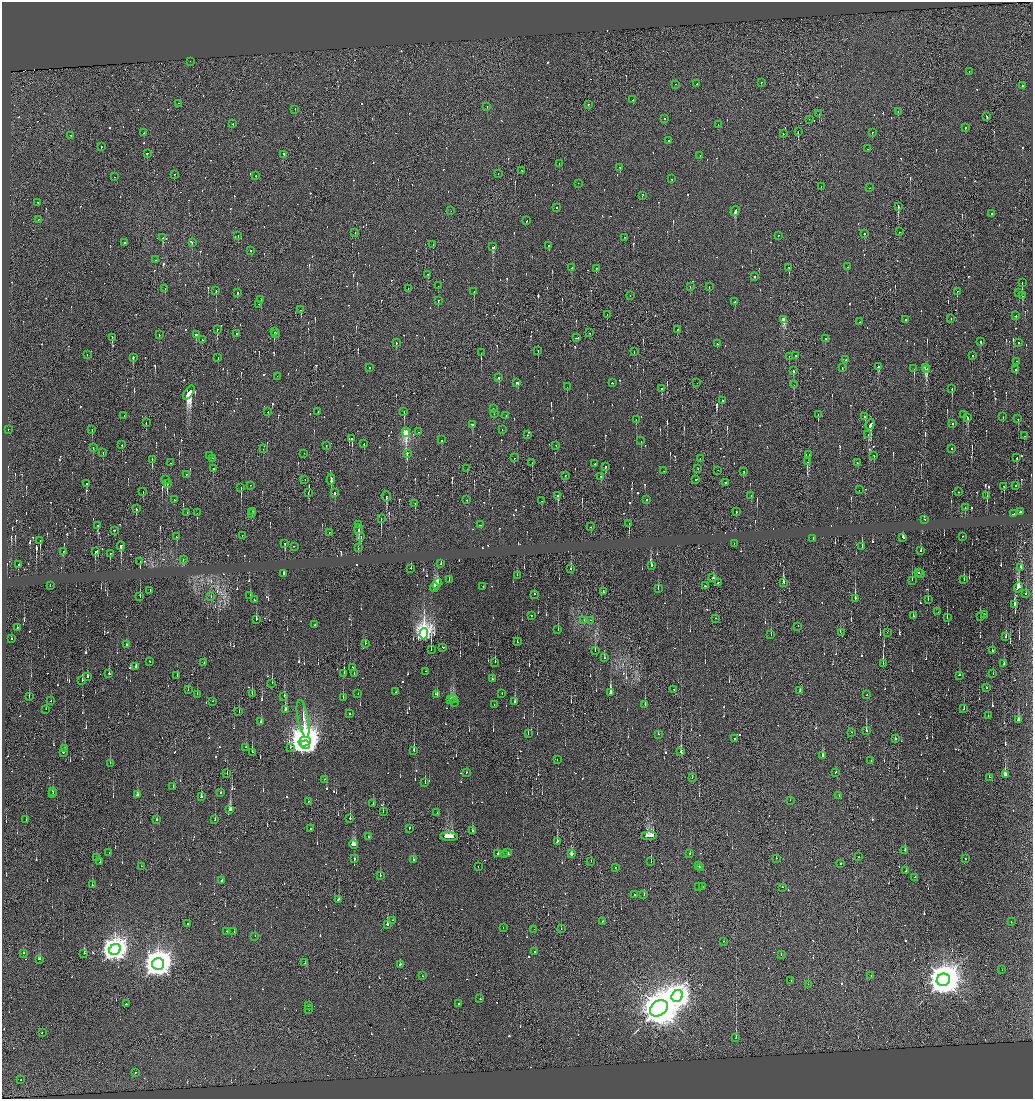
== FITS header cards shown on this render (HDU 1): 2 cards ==
NAXIS1  =                 2062
NAXIS2  =                 2193

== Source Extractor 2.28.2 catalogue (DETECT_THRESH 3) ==
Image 2062 x 2193 px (HDU 1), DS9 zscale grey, zoomed out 1/2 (1 PNG px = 2 x 2 image px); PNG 1035 x 1101 px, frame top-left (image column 2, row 2193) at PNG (2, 2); each listed source drawn as its Kron ellipse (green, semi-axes under 4 px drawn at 4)
Background 0.0105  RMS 0.45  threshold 1.36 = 3 sigma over >= 5 px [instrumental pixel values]
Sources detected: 1561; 228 cannot appear on this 1/2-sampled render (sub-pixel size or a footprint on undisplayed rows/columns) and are neither listed nor drawn; of the other 1333, the 500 brightest by FLUX_AUTO listed and drawn (833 fainter detections omitted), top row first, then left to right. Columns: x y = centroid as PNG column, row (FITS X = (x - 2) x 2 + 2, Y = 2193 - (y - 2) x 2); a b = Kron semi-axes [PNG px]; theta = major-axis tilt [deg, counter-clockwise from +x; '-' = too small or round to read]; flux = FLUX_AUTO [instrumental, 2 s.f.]
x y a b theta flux
190 61 2 2 - 1900
969 72 2 2 - 690
761 82 2 1 - 4700
675 84 2 2 - 820
697 84 2 2 - 2600
1022 86 2 2 - 2400
633 100 2 1 - 5600
178 103 2 1 - 3100
588 105 2 1 - 2600
487 106 2 2 - 1200
295 109 2 2 - 1600
898 111 2 1 - 730
819 114 2 1 - 1600
987 116 2 2 - 1400
665 118 2 2 - 1100
809 119 2 1 - 660
233 124 2 1 - 3700
718 125 2 1 - 860
965 128 2 2 - 1300
798 132 3 1 - 2100
872 132 2 1 - 760
144 133 2 1 - 2500
783 133 2 1 - 1200
71 135 2 2 - 1700
669 140 2 2 - 4900
101 147 2 2 - 1100
868 149 2 2 - 1300
147 153 2 2 - 1900
284 154 3 1 - 5300
700 155 2 1 - 1300
559 163 2 1 - 1100
620 167 2 2 - 1400
522 171 2 1 - 1100
174 174 2 2 - 1200
498 174 2 1 - 930
256 176 2 2 - 1200
114 177 2 2 - 670
672 179 2 2 - 650
578 183 2 2 - 690
821 187 2 1 - 890
870 188 2 1 - 890
642 196 2 1 - 1600
38 202 2 1 - 3300
898 206 2 1 - 4200
557 207 2 2 - 850
451 211 2 1 - 1800
735 211 5 2 - 3500
992 213 2 2 - 1700
38 219 2 1 - 1200
526 221 2 1 - 2100
899 232 2 1 - 1800
355 233 2 1 - 1500
865 233 2 2 - 6900
238 235 2 1 - 750
778 235 2 1 - 770
625 237 2 1 - 820
163 238 4 2 - 2200
124 242 2 2 - 5600
192 243 2 2 - 1100
433 244 2 1 - 1700
549 246 2 2 - 4000
493 247 3 2 - 1100
251 250 2 2 - 740
155 260 2 1 - 1400
572 267 2 2 - 630
789 267 2 1 - 1200
847 267 2 2 - 1500
596 268 2 2 - 1800
428 274 2 2 - 700
754 276 2 2 - 1200
1022 283 2 2 - 4000
438 286 2 2 - 1000
690 286 2 2 - 1000
709 287 2 2 - 660
408 288 2 2 - 1100
165 289 2 2 - 650
216 291 2 2 - 2600
474 291 2 2 - 3500
957 291 2 2 - 850
238 292 2 2 - 1500
1019 292 2 2 - 660
630 295 2 1 - 1500
1022 296 2 2 - 2500
261 300 2 2 - 710
438 300 2 2 - 650
735 302 2 2 - 1000
259 304 2 1 - 940
301 310 2 1 - 2300
607 314 2 1 - 1300
1016 315 2 2 - 1100
951 318 2 1 - 990
783 319 3 2 - 5400
905 319 2 2 - 5900
860 322 2 2 - 1400
217 329 2 1 - 4800
678 329 2 1 - 2500
274 332 2 1 - 1400
589 333 2 1 - 780
196 334 2 2 - 810
236 334 2 2 - 1500
276 334 2 1 - 1300
159 335 2 1 - 700
112 337 2 1 - 860
576 338 3 1 - 2700
825 339 2 2 - 630
202 340 2 1 - 2600
980 342 2 1 - 3700
1018 342 2 1 - 3600
396 343 2 2 - 750
717 344 2 2 - 740
538 350 2 2 - 720
634 352 2 2 - 750
481 353 3 2 - 2500
87 354 2 2 - 940
795 355 2 1 - 2300
972 355 2 2 - 2900
789 356 2 1 - 670
133 357 3 2 - 660
218 357 2 1 - 820
846 359 2 2 - 2200
1016 361 2 2 - 840
842 367 2 2 - 1100
878 367 3 1 - 2000
925 367 2 1 - 1500
369 368 2 2 - 630
914 369 2 2 - 2300
927 369 4 2 - 4500
1016 369 2 2 - 900
793 371 2 1 - 21000
277 376 2 2 - 880
499 377 2 2 - 970
517 383 3 2 - 1300
612 383 2 1 - 1000
697 383 2 1 - 2100
794 385 2 1 - 1500
567 387 2 1 - 1100
662 388 2 2 - 3100
952 389 3 2 - 950
189 392 8 3 54 50000
722 401 2 2 - 970
493 409 2 1 - 850
268 412 2 1 - 1100
318 412 2 1 - 2300
404 412 2 1 - 1200
494 413 2 2 - 640
818 415 3 2 - 650
963 415 2 1 - 7200
124 416 2 2 - 790
506 416 2 2 - 970
865 417 2 2 - 1000
968 417 3 2 - 1100
1003 417 2 1 - 810
636 419 2 2 - 2000
1018 419 2 1 - 2300
146 422 2 1 - 810
953 423 2 2 - 1100
472 424 2 2 - 3700
870 424 5 3 - 3000
8 429 2 2 - 1400
92 429 3 2 - 1000
502 429 2 2 - 1300
406 432 4 2 - 13000
419 432 2 2 - 1600
868 434 3 1 - 1700
527 435 2 2 - 2400
1024 436 2 2 - 1700
352 438 2 2 - 3600
441 440 2 2 - 1000
641 441 2 2 - 860
364 443 2 1 - 1800
122 445 2 2 - 6600
326 445 2 1 - 710
556 445 2 1 - 1900
93 447 2 1 - 960
263 449 2 1 - 640
951 449 2 1 - 640
103 452 2 2 - 860
304 453 2 1 - 660
407 453 3 2 - 840
209 455 2 2 - 1400
809 455 2 2 - 1700
874 456 3 2 - 1000
213 458 2 1 - 850
514 458 2 1 - 1600
700 458 3 1 - 1400
1017 458 2 2 - 1500
152 459 3 2 - 4400
807 462 3 2 - 2100
857 462 2 1 - 660
170 463 2 1 - 810
532 463 2 1 - 1100
594 464 2 1 - 960
605 467 2 2 - 1800
213 469 2 2 - 1400
467 469 2 1 - 1700
698 469 2 1 - 1500
718 470 2 1 - 1500
664 471 2 2 - 960
744 471 2 2 - 820
186 474 2 1 - 1800
566 475 2 1 - 990
601 476 4 1 - 990
165 479 2 1 - 3400
305 479 2 1 - 1500
331 479 5 2 - 17000
696 479 3 2 - 2700
86 483 2 2 - 1500
167 483 2 2 - 1600
725 483 2 2 - 940
250 485 2 2 - 740
1004 486 2 2 - 660
1015 486 2 1 - 2500
241 488 3 2 - 2100
859 490 2 1 - 680
143 492 3 1 - 2600
308 492 2 2 - 1600
958 492 2 1 - 860
335 493 2 2 - 6500
386 496 5 2 - 1100
558 496 2 2 - 4000
751 496 2 2 - 880
987 496 3 2 - 920
174 499 2 2 - 1300
647 499 2 2 - 860
467 500 2 1 - 670
542 501 2 2 - 770
415 503 2 1 - 670
136 508 3 2 - 820
965 508 2 1 - 950
252 511 2 1 - 820
1021 511 3 2 - 2000
736 512 2 2 - 930
187 513 2 1 - 660
197 513 3 1 - 710
252 514 2 1 - 670
1014 514 3 2 - 1700
381 518 3 1 - 1900
924 519 2 2 - 980
359 524 2 1 - 1400
629 524 2 2 - 2300
98 525 2 2 - 1300
480 525 2 2 - 1100
591 527 2 1 - 680
358 529 5 2 - 1500
114 530 2 2 - 1800
329 533 2 1 - 860
242 535 2 1 - 1000
962 536 2 1 - 1500
176 537 3 2 - 1200
361 537 2 1 - 1300
903 537 3 2 - 1400
813 539 2 2 - 5600
40 541 2 2 - 720
285 543 3 2 - 1900
734 543 2 1 - 890
121 546 4 2 - 2300
294 546 2 2 - 1900
862 546 3 2 - 2100
358 548 2 2 - 1100
63 551 3 2 - 770
95 551 2 2 - 11000
921 551 2 2 - 1100
110 553 2 2 - 1300
183 559 2 2 - 640
140 561 3 1 - 1800
441 563 2 2 - 1400
18 564 2 2 - 1300
651 565 2 2 - 940
1021 567 3 2 - 1100
411 568 2 1 - 850
571 569 2 2 - 1200
919 572 2 2 - 1800
284 573 3 2 - 1200
921 574 2 2 - 2800
517 575 2 2 - 670
713 578 3 2 - 1700
449 580 2 2 - 970
912 580 2 2 - 840
964 580 2 1 - 900
718 582 4 1 - 3100
783 582 3 2 - 2300
437 583 5 2 - 4400
50 586 2 1 - 630
483 586 2 2 - 710
705 586 2 2 - 1800
434 587 5 2 - 4200
1018 587 5 3 - 3400
658 588 2 2 - 1900
150 591 2 1 - 780
603 591 3 1 - 3000
1026 593 3 2 - 870
534 594 2 2 - 780
211 596 2 1 - 690
250 596 2 2 - 700
140 597 3 2 - 1400
855 598 3 1 - 1500
928 599 2 2 - 1400
254 600 2 2 - 1300
1015 604 4 2 - 1600
938 612 2 1 - 1000
984 614 2 1 - 1600
532 615 2 1 - 6500
913 616 2 2 - 1600
947 617 2 2 - 1200
980 617 2 1 - 1100
715 618 2 1 - 770
256 619 3 2 - 1700
584 620 2 2 - 760
591 620 2 2 - 660
314 625 2 2 - 850
798 626 2 1 - 930
17 627 2 2 - 1900
558 630 2 2 - 1200
887 632 2 1 - 700
841 633 3 2 - 1200
424 634 5 4 - 46000
771 635 2 1 - 690
1006 637 2 2 - 2200
11 638 2 2 - 1400
517 642 2 2 - 2900
365 643 2 1 - 890
126 645 2 2 - 4500
442 647 3 2 - 2600
431 649 3 2 - 780
595 650 4 2 - 1100
992 650 2 2 - 1100
604 658 2 2 - 2300
149 661 2 2 - 800
495 662 2 1 - 940
204 663 2 1 - 930
883 664 3 2 - 4200
1004 664 3 2 - 860
135 666 2 2 - 4900
353 667 3 2 - 2400
425 671 2 1 - 1900
109 673 2 2 - 1300
344 673 2 1 - 2500
993 673 2 1 - 700
354 674 2 2 - 800
959 675 2 2 - 2500
177 676 2 1 - 1000
87 677 2 2 - 1400
492 679 2 2 - 1800
82 680 3 2 - 3200
272 683 2 1 - 5000
987 688 2 2 - 3600
674 689 2 1 - 650
188 690 3 1 - 1100
800 691 2 1 - 2400
395 692 2 2 - 1600
358 693 2 1 - 1400
502 693 3 2 - 2200
610 693 3 2 - 15000
197 694 2 2 - 1000
252 694 2 1 - 1700
436 694 3 2 - 1800
867 695 2 1 - 770
284 696 2 1 - 1700
29 697 2 1 - 720
343 698 4 2 - 1500
451 699 3 1 - 2100
453 699 4 2 - 3900
51 701 2 1 - 1300
213 701 2 1 - 680
515 701 3 2 - 890
455 702 2 2 - 830
645 704 2 2 - 4600
494 705 2 2 - 680
46 709 2 2 - 670
285 709 3 2 - 4500
964 709 2 1 - 710
239 712 2 1 - 1500
350 714 2 2 - 820
988 715 2 2 - 1400
303 719 19 5 -79 6400
1018 720 2 2 - 1100
261 722 2 2 - 830
866 730 2 2 - 16000
852 732 2 1 - 1700
528 734 2 1 - 1400
658 734 2 2 - 3900
734 739 2 2 - 700
895 739 2 1 - 1200
305 742 6 4 12 170000
305 745 4 4 - 21000
246 747 2 1 - 900
290 747 2 1 - 830
65 749 2 1 - 2700
414 750 3 2 - 1100
63 752 3 2 - 710
252 752 2 1 - 1500
681 752 3 2 - 3700
822 755 3 2 - 2000
557 759 2 2 - 720
871 761 2 1 - 690
110 763 2 2 - 1400
466 772 2 1 - 660
836 772 2 2 - 860
227 774 2 1 - 2500
1005 774 3 2 - 2300
989 777 2 2 - 670
692 778 2 1 - 7200
324 779 2 1 - 1500
425 783 2 2 - 3400
173 787 2 1 - 830
52 791 2 1 - 1000
221 793 2 2 - 3100
53 794 2 2 - 4600
137 795 2 2 - 1300
839 796 2 1 - 870
201 797 2 2 - 1700
790 800 2 1 - 3600
308 801 2 2 - 690
373 804 2 2 - 890
230 810 3 2 - 5600
383 811 2 1 - 1100
437 812 2 1 - 1100
350 818 2 1 - 17000
157 819 2 2 - 4200
26 820 2 2 - 740
215 820 2 2 - 660
409 828 2 2 - 1800
310 829 2 1 - 960
472 830 2 2 - 830
368 836 2 2 - 1200
449 836 9 2 -5 9100
649 836 8 2 3 6800
557 841 2 2 - 2400
354 844 4 2 - 2800
905 850 2 1 - 6500
109 852 2 1 - 660
498 853 2 1 - 3100
508 853 3 2 - 3800
690 853 2 2 - 2300
571 854 2 2 - 1700
504 855 2 2 - 800
96 857 2 1 - 1100
859 857 2 1 - 3000
776 858 2 2 - 910
354 859 2 2 - 1000
965 859 2 1 - 1700
413 860 2 2 - 1800
591 861 2 1 - 1100
100 862 2 2 - 1700
651 862 2 1 - 680
840 864 2 2 - 2200
141 866 2 1 - 900
478 866 2 1 - 1100
699 866 2 1 - 1400
615 867 2 2 - 660
700 867 2 2 - 710
906 871 2 1 - 870
380 875 2 1 - 3500
915 877 2 1 - 1600
222 880 2 2 - 2500
92 885 2 1 - 710
699 887 2 1 - 1200
703 887 2 2 - 1100
782 887 2 2 - 720
635 894 2 2 - 2700
644 894 2 2 - 2900
339 899 3 2 - 3400
393 920 2 2 - 650
602 922 3 1 - 1900
1011 922 2 1 - 1500
188 924 2 2 - 750
388 924 3 2 - 3300
503 927 2 2 - 900
534 929 2 1 - 780
561 929 2 1 - 1500
227 931 2 2 - 710
234 932 2 1 - 680
255 936 2 2 - 960
724 941 2 1 - 1600
115 949 6 5 - 110000
535 951 2 2 - 1200
23 953 2 2 - 1200
84 953 2 2 - 4100
781 954 2 1 - 1100
39 959 3 2 - 2600
305 963 2 1 - 680
158 964 6 6 - 160000
400 964 2 2 - 1100
1002 970 2 1 - 1600
422 976 2 2 - 720
871 976 2 2 - 1300
943 980 7 6 - 290000
791 981 2 2 - 910
808 984 2 2 - 1900
677 996 6 5 - 74000
480 998 2 1 - 880
459 1003 2 2 - 1400
126 1004 2 2 - 1500
309 1005 2 2 - 3300
659 1008 10 7 37 560000
309 1009 2 2 - 670
42 1032 2 1 - 780
736 1038 2 1 - 7800
135 1072 2 2 - 1100
21 1080 2 1 - 860
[833 fainter detections neither listed nor drawn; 228 sub-pixel or undisplayed-footprint detections neither listed nor drawn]